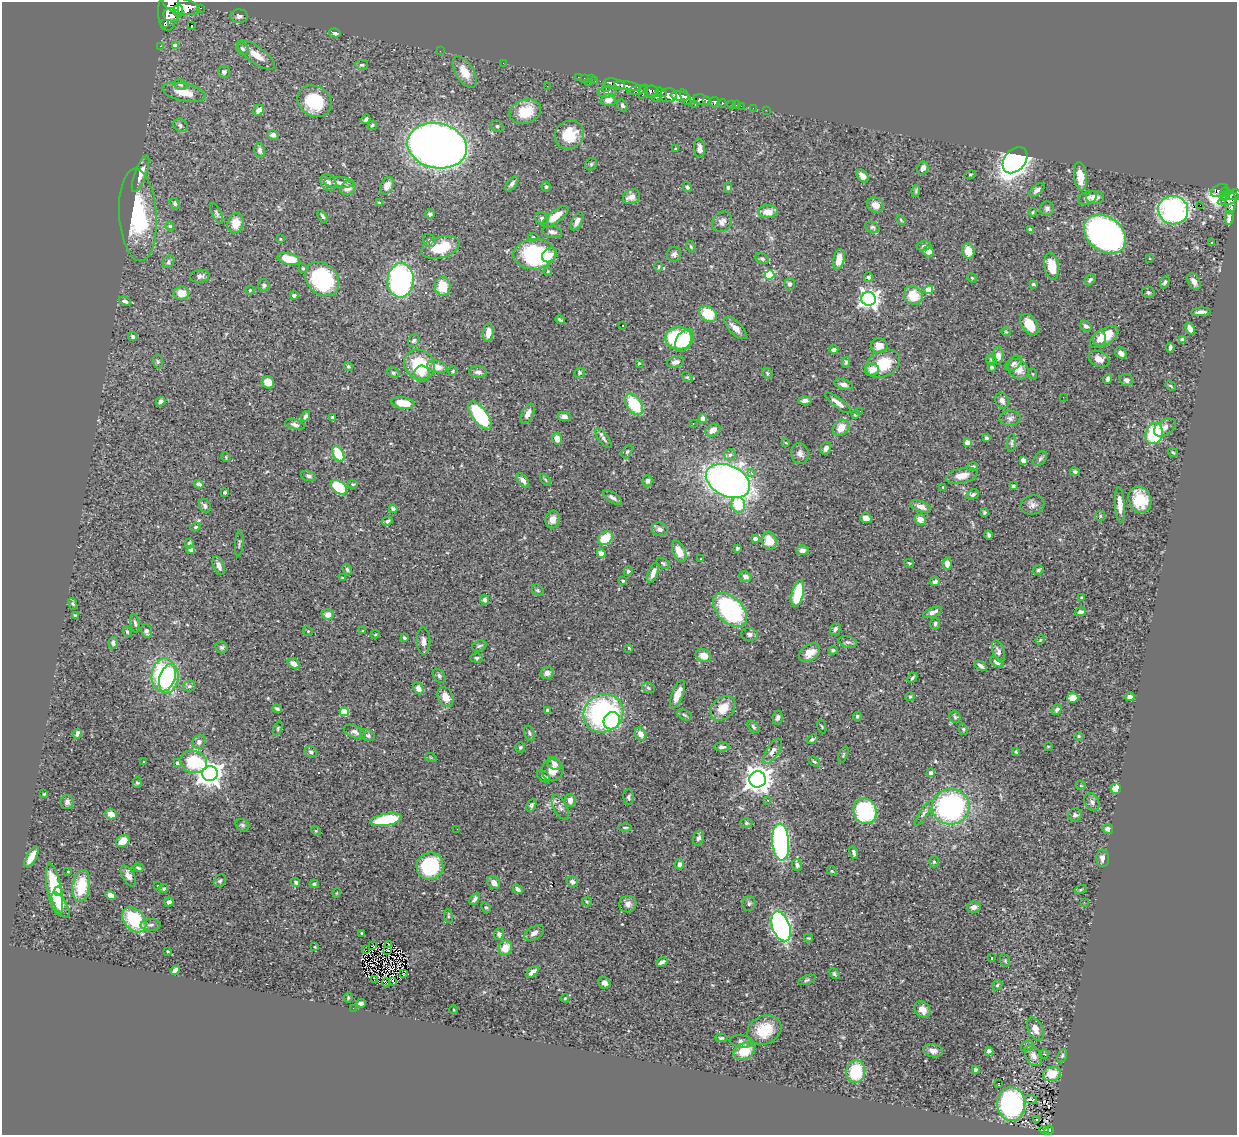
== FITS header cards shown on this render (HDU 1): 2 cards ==
NAXIS1  =                 1235
NAXIS2  =                 1133

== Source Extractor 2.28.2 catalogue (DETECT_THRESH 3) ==
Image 1235 x 1133 px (HDU 1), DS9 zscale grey, 1 PNG px = 1 image px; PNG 1239 x 1137 px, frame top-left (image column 1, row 1133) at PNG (2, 2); each listed source drawn as its Kron ellipse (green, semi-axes under 4 px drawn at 4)
Background 0.849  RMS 0.027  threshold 0.0802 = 3 sigma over >= 5 px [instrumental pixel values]
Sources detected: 505; of the 505, the 500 brightest by FLUX_AUTO listed and drawn (5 fainter detections omitted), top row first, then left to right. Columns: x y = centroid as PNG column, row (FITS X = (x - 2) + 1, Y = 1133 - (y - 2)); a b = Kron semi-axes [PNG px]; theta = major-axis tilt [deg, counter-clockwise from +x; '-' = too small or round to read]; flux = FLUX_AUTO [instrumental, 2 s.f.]
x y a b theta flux
181 6 19 8 -16 5700
201 8 3 2 - 2.4
169 9 22 10 85 4500
178 11 6 5 - 1400
171 15 8 6 -9 1600
239 16 8 6 -1 6.3
164 24 3 3 - 430
191 26 3 2 - 5.9
335 33 6 4 -12 5.6
160 46 2 2 - 12
175 46 4 4 - 17
242 49 7 6 - 5.6
440 51 2 2 - 6.8
256 55 22 8 -35 23
503 63 2 2 - 50
362 65 6 5 - 3
224 72 6 6 - 5.8
464 72 18 9 -60 25
578 77 2 2 - 14
584 78 2 2 - 8.3
591 79 3 3 - 13
595 81 3 3 - 42
588 82 3 2 - 74
614 84 11 5 -12 1600
181 85 7 5 -17 4
547 86 3 2 - 1.8
627 86 14 3 -9 1800
606 87 2 2 - 14
637 90 10 4 14 640
652 91 7 6 - 450
184 92 22 8 -12 32
607 92 10 5 11 4.6
643 92 7 4 70 520
661 92 6 4 -35 590
668 95 8 7 - 1200
680 96 9 5 -9 2500
686 97 8 4 -66 990
657 98 5 3 - 250
608 100 7 6 - 13
702 100 9 5 -17 740
706 100 3 2 - 210
314 101 18 15 -32 77
714 102 5 4 - 420
722 103 5 3 - 170
732 104 3 3 - 52
695 105 3 2 - 12
736 105 2 2 - 6.3
622 106 6 5 - 4.2
741 106 2 2 - 15
753 108 2 2 - 9
259 110 6 5 - 9.3
766 110 2 2 - 7.6
525 112 16 11 19 53
366 119 5 3 - 3.3
180 125 7 6 - 4.8
372 125 5 3 - 2.4
497 126 6 5 - 3.8
273 135 5 4 - 6.5
569 135 15 14 - 46
437 146 30 22 -12 1800
699 148 9 5 -85 8.2
676 149 3 2 - 1.7
260 151 7 5 -82 5.2
1015 160 15 10 50 900
591 164 7 5 46 3.5
923 168 7 5 64 7.9
140 174 19 6 69 18
970 175 6 4 16 2.3
862 176 7 5 -51 9.4
1080 176 14 6 -83 26
339 182 15 5 -2 8.9
328 183 9 7 -45 8.7
512 184 9 4 54 5
387 186 9 6 65 16
546 187 5 4 - 3.5
687 187 5 4 - 3.1
348 188 8 6 24 13
728 188 5 4 - 3.3
1037 190 9 5 38 6.1
1220 190 9 6 27 340
916 191 6 4 82 2.6
1225 192 5 2 - 130
1234 194 7 5 15 360
1225 196 5 3 - 120
632 197 9 7 25 13
1095 197 9 6 2 11
1087 198 10 6 21 6.3
1229 199 11 5 19 420
1231 202 12 5 89 480
175 203 6 4 -53 3.1
379 203 3 2 - 1.6
875 205 9 7 -29 12
1200 205 2 2 - 5000
1047 208 7 7 - 5.5
1173 210 15 14 - 400
768 212 10 6 1 19
1033 212 4 4 - 1.8
217 213 11 4 -64 4.1
430 214 5 4 - 3.7
138 215 46 18 -86 130
323 216 7 4 -58 3.4
555 216 15 6 36 27
542 218 7 6 - 5.7
1229 218 7 4 83 11
901 220 5 3 - 1.8
577 221 10 5 63 11
722 222 11 9 48 11
236 223 10 8 74 24
170 226 4 4 - 1.7
872 227 8 5 -21 3.7
1030 229 4 3 - 3.1
552 232 10 6 -10 6.8
1105 234 23 17 -37 650
533 237 5 4 - 2.7
280 239 3 3 - 1.7
429 240 7 6 - 4.1
1211 243 3 2 - 1.7
691 246 6 4 -63 2.6
924 246 7 4 11 3.7
440 247 20 10 16 56
928 251 5 5 - 15
968 251 8 6 -76 21
534 254 21 15 3 210
674 254 7 7 - 5.3
549 255 8 6 46 12
1150 258 4 3 - 2.3
289 259 11 6 -14 38
762 259 7 5 -28 3.6
839 259 10 5 78 22
169 262 6 5 - 4
1052 266 13 7 -81 39
659 267 5 3 - 1.8
303 268 5 4 - 2.5
548 271 4 4 - 2
769 275 5 5 - 99
200 276 9 6 8 5.9
868 277 5 4 - 3.2
972 278 5 4 - 1.7
322 279 19 15 -45 160
400 280 17 13 85 370
1090 280 6 4 48 4.1
1194 281 9 5 -62 9.5
1165 282 6 4 65 3.9
789 284 6 5 - 4
1033 284 3 3 - 2.3
264 285 6 5 - 4.1
443 286 10 8 -83 41
250 290 4 4 - 1.7
928 290 4 4 - 47
1148 292 6 5 - 3.5
181 293 8 7 - 23
913 295 10 8 -42 39
294 296 4 3 - 4.1
869 299 7 7 - 750
125 301 6 4 -24 4.2
1201 312 10 4 3 7.1
708 314 10 7 -35 57
560 320 5 3 - 2.9
622 325 3 2 - 2.4
1029 325 12 7 -55 35
1086 326 6 5 - 5.3
735 328 14 6 -45 13
1190 329 6 4 -67 13
1006 332 5 3 - 1.5
488 333 9 5 84 17
133 336 5 4 - 3.7
1104 337 16 8 33 38
678 338 13 11 0 130
1100 339 8 6 84 13
684 340 12 7 59 64
1182 340 4 3 - 4.7
414 341 6 5 - 3.4
879 346 8 7 - 16
1170 348 4 3 - 4.6
834 350 4 3 - 5.3
1121 353 7 5 -43 6.1
998 356 8 5 88 12
991 359 5 5 - 2.5
1099 359 11 7 -27 11
158 362 7 5 -87 3
675 362 9 5 14 7.9
846 362 5 4 - 2.5
639 363 3 3 - 1.9
1013 363 9 6 41 4.6
883 364 18 13 27 53
420 365 16 14 -44 81
348 366 5 4 - 2.7
437 367 10 6 -14 17
991 367 3 3 - 3.3
1018 369 11 9 -42 22
872 370 7 6 - 15
453 371 5 4 - 1.9
478 372 9 6 -1 6.4
393 373 6 5 - 3
579 373 5 5 - 3.4
767 373 6 4 -48 2.6
422 374 8 7 - 10
1033 374 5 3 - 1.5
687 377 6 4 -41 2.5
1108 379 5 4 - 4.1
1126 380 7 5 -18 6.6
268 382 6 6 - 20
843 384 9 5 -15 7.2
1171 386 5 3 - 1.8
1063 397 2 2 - 1.1
805 401 6 4 3 6.4
1002 401 8 6 -68 6.8
160 402 5 4 - 6.6
403 403 12 5 -8 29
838 403 16 5 -37 10
634 404 12 7 -56 71
860 411 2 2 - 2.7
528 414 11 5 63 10
855 415 4 3 - 2.5
305 416 6 4 57 3.7
480 416 16 7 -54 150
564 416 6 4 -12 5.6
332 418 3 3 - 2.2
703 418 4 4 - 26
1010 418 10 7 4 6.5
693 423 2 2 - 1.4
295 425 10 4 -15 5.7
1165 427 12 7 31 9.5
841 428 9 7 43 22
713 430 8 6 31 14
1154 434 11 8 72 100
604 438 11 4 -53 5.4
986 438 4 3 - 5.6
557 439 6 5 - 17
967 442 4 4 - 18
786 443 4 2 - 1.3
1011 443 9 4 87 3.2
826 448 7 5 62 6.3
627 452 7 4 62 3.2
1173 452 5 3 - 1.9
338 454 8 5 -61 47
800 454 10 9 - 8.5
730 455 6 5 - 4.3
226 457 5 4 - 1.8
1040 459 8 5 50 4.1
1024 460 4 4 - 17
972 467 6 4 14 4.9
751 472 3 3 - 4.6
1075 472 5 4 - 3.3
308 476 8 5 -17 4.4
962 476 16 7 12 18
523 480 8 4 -52 7.5
545 480 7 4 -47 2.5
647 481 6 5 - 4.7
728 481 23 15 -25 1100
199 484 5 4 - 5
353 484 5 4 - 2.6
1013 486 4 3 - 2.1
339 487 9 6 -37 73
943 487 4 3 - 1.8
225 492 3 3 - 2.9
973 494 6 4 25 4.6
613 498 11 4 -34 6.8
1140 500 13 11 -65 46
738 505 8 7 - 53
1032 505 12 9 16 8.8
1120 505 18 5 -86 15
205 506 7 5 -58 5.1
921 507 11 5 -22 12
393 509 4 3 - 3.8
984 512 4 3 - 2.7
1100 516 5 5 - 2.4
866 518 5 4 - 12
553 519 9 7 78 12
920 519 6 5 - 12
387 521 5 4 - 4
196 527 5 3 - 2.7
660 529 8 6 -19 6.8
989 535 4 3 - 3.4
605 538 8 6 42 42
755 539 4 3 - 7.8
769 541 9 7 -71 27
189 543 5 4 - 3.4
239 543 13 2 84 2.5
737 548 3 3 - 2.1
191 549 4 4 - 13
802 550 6 5 - 6.9
679 551 11 6 -66 21
601 553 4 4 - 17
701 559 3 2 - 1.3
663 563 7 4 -33 2.8
909 563 5 3 - 2.6
947 564 6 4 -85 9.7
219 566 10 5 -68 8.2
347 570 6 4 -63 2.8
1038 570 5 4 - 3.2
628 571 5 4 - 3.2
653 573 10 5 69 11
745 577 6 5 - 7.4
343 578 4 4 - 1.6
623 581 4 3 - 2.5
935 582 5 4 - 4.8
538 590 6 5 - 3.2
798 594 14 5 77 81
1082 597 3 2 - 1.5
485 600 5 4 - 5.5
73 604 6 4 -70 2.6
730 610 20 12 -46 250
933 612 10 4 24 9.2
1080 612 5 3 - 5.7
75 615 3 3 - 1.7
328 615 6 5 - 13
935 623 6 5 - 3.4
135 624 9 4 -80 4
835 629 6 5 - 4.6
146 631 6 5 - 6.2
308 631 5 4 - 2
363 631 3 2 - 1.3
127 632 5 3 - 2.3
375 634 5 3 - 2
750 634 8 6 -6 5.6
404 638 4 3 - 2.6
1040 640 5 3 - 1.5
423 641 13 7 -88 10
848 642 9 5 -14 4.3
113 643 6 4 -88 5.4
479 646 7 5 18 3.2
222 647 6 6 - 3.9
629 648 4 3 - 1.6
833 650 4 3 - 3.3
998 651 11 6 -72 5.9
810 653 12 8 36 20
704 656 8 6 -23 19
476 658 6 4 -1 2.6
997 662 7 4 -28 6.7
294 664 7 5 -34 8.9
981 666 7 3 -32 5.7
547 673 6 6 - 7.1
164 675 16 12 81 180
439 676 7 5 -53 4.3
912 678 5 3 - 2.7
169 679 15 9 77 110
189 686 6 5 - 3.6
418 688 6 5 - 9.8
648 688 6 5 - 3.2
678 694 15 5 68 22
445 697 10 7 -65 17
910 697 5 4 - 2.1
1130 697 5 4 - 6.5
1073 698 5 5 - 25
723 708 14 10 43 31
277 709 4 3 - 3.5
1057 710 6 4 54 4.3
548 711 4 4 - 12
344 712 4 4 - 59
604 713 20 18 32 370
684 715 8 4 -27 3.5
857 716 4 4 - 2.8
955 717 6 5 - 3.4
777 718 7 5 79 4.8
612 721 9 8 - 110
822 726 7 2 -69 1.5
753 727 7 4 -46 3.1
278 728 7 3 70 2.3
963 729 6 4 -78 2.5
355 732 11 6 -22 7
529 733 8 5 -71 3.7
77 734 5 4 - 6.1
640 734 6 5 - 14
367 735 8 5 -22 4.7
1079 736 5 4 - 2.4
812 739 6 3 36 3.1
199 742 7 6 - 5.9
1048 746 4 2 - 1.5
520 747 5 5 - 3
722 747 7 4 1 6
772 751 14 6 59 11
311 752 6 5 - 3.9
1016 752 3 3 - 2
843 754 8 2 69 1.8
431 758 6 3 -19 1.8
144 762 3 3 - 1.3
193 762 13 11 -17 80
814 762 6 4 -37 2.8
178 763 4 4 - 4.6
554 763 7 5 -39 10
553 770 11 10 - 22
931 773 4 3 - 13
210 774 8 7 - 1800
544 776 7 4 -38 4.3
758 779 8 8 - 2000
137 783 5 4 - 2.4
1081 786 5 3 - 1.3
1116 789 5 5 - 28
44 794 3 3 - 1.6
629 797 8 5 -87 3.9
570 800 6 5 - 9.9
768 800 4 4 - 2.7
67 802 7 6 - 5.5
1092 802 9 7 -59 7.8
531 805 7 4 66 3.6
951 807 19 17 12 330
560 808 13 6 -62 7.9
865 811 13 11 -66 150
924 813 15 4 56 5.7
111 814 6 5 - 21
1075 815 7 6 - 4.7
386 820 16 6 10 120
746 823 6 5 - 2.4
242 825 7 5 -34 3.9
625 827 6 2 0 2.4
457 829 2 2 - 3.7
1108 829 5 5 - 9.4
316 831 5 4 - 1.9
698 838 7 5 69 4.8
123 841 7 5 36 25
781 842 18 8 -85 400
854 852 6 3 -73 5.1
31 857 11 4 59 21
1103 858 8 6 89 10
934 862 5 4 - 2.8
680 864 5 4 - 7
797 865 6 5 - 5.1
430 866 14 13 - 140
138 868 5 3 - 2.6
68 871 2 2 - 1.3
832 871 5 4 - 2
128 876 11 6 -61 9.1
220 881 7 5 51 3.2
296 882 5 4 - 3.5
494 882 7 5 -50 12
572 882 6 5 - 5.8
314 884 4 4 - 3.3
81 886 16 8 81 53
157 886 3 3 - 3.2
54 889 26 7 -79 91
164 889 4 4 - 2.5
518 889 5 4 - 5.7
1081 889 6 3 19 2
58 891 4 3 - 36
337 893 5 3 - 1.3
111 895 5 4 - 11
475 899 6 3 56 5.1
169 902 5 4 - 5.6
587 902 5 4 - 2.2
1084 902 3 2 - 4.2
628 904 9 8 - 9.1
749 904 7 6 - 4.4
61 905 14 6 -60 49
486 907 5 4 - 2.5
974 907 7 5 9 9.7
448 916 7 3 -82 2.3
134 920 14 10 -48 100
151 925 10 5 2 5.1
781 926 15 8 -70 540
362 933 3 2 - 1.8
534 933 11 6 30 8.9
499 934 6 5 - 4.4
808 938 4 3 - 1.9
389 944 2 2 - 1.6
373 945 3 2 - 1.8
315 947 3 2 - 1.3
505 948 7 6 - 24
366 950 2 2 - 1.3
388 950 2 2 - 1.3
167 951 3 2 - 1.9
992 958 3 3 - 2.6
1005 961 6 4 -69 2.4
662 962 6 3 27 5.2
175 970 5 4 - 4.5
532 972 7 4 41 11
404 973 3 2 - 2.5
834 974 6 4 -52 3.2
375 980 4 2 - 1.1
807 980 9 4 19 3.4
392 981 3 2 - 50
386 983 4 2 - 1.3
604 983 6 5 - 7.2
997 985 6 4 46 2.3
348 998 5 3 - 1.8
565 998 4 4 - 1.9
361 1003 5 3 - 5
353 1008 2 2 - 44
922 1009 9 7 -44 15
454 1010 4 3 - 1.3
1035 1029 12 7 -65 14
764 1030 18 14 25 50
721 1038 6 4 2 3
741 1041 11 6 -7 5.9
1027 1046 7 5 19 3.3
744 1051 11 8 26 40
933 1051 10 6 -13 11
989 1051 4 4 - 23
1044 1054 4 3 - 1.7
1062 1055 7 4 70 2.8
1034 1056 11 7 -61 9.7
975 1070 4 3 - 4.8
856 1072 11 9 86 79
1052 1074 9 7 14 21
999 1083 3 2 - 15
1031 1099 6 3 -8 5.9
1011 1104 17 14 -84 410
1036 1120 3 2 - 1.9
1044 1130 5 2 - 23
1049 1130 5 3 - 39
At the frame edge (FLAGS 8, measured only in part): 1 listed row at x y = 169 9
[5 fainter detections neither listed nor drawn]